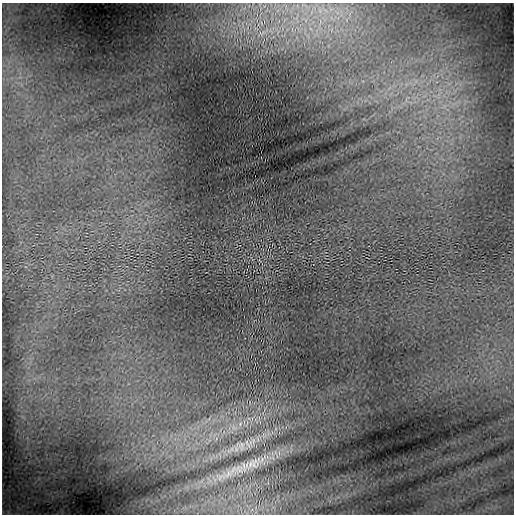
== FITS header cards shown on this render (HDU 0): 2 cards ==
NAXIS1  =                  512 / length of data axis 1
NAXIS2  =                  512 / length of data axis 2

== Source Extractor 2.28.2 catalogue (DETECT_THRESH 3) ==
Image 512 x 512 px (HDU 0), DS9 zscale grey, 1 PNG px = 1 image px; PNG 516 x 516 px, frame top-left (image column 1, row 512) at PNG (2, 3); no overlay
Background 6.61e-04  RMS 3.9e-04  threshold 0.00117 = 3 sigma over >= 5 px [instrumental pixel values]
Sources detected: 3; all 3 listed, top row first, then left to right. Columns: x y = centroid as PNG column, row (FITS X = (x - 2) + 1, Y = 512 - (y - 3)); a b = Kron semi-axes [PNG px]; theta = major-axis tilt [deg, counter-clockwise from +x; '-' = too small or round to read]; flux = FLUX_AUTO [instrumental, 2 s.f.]
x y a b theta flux
253 441 11 6 86 0.15
241 446 17 12 -52 0.3
236 469 65 14 21 1.2